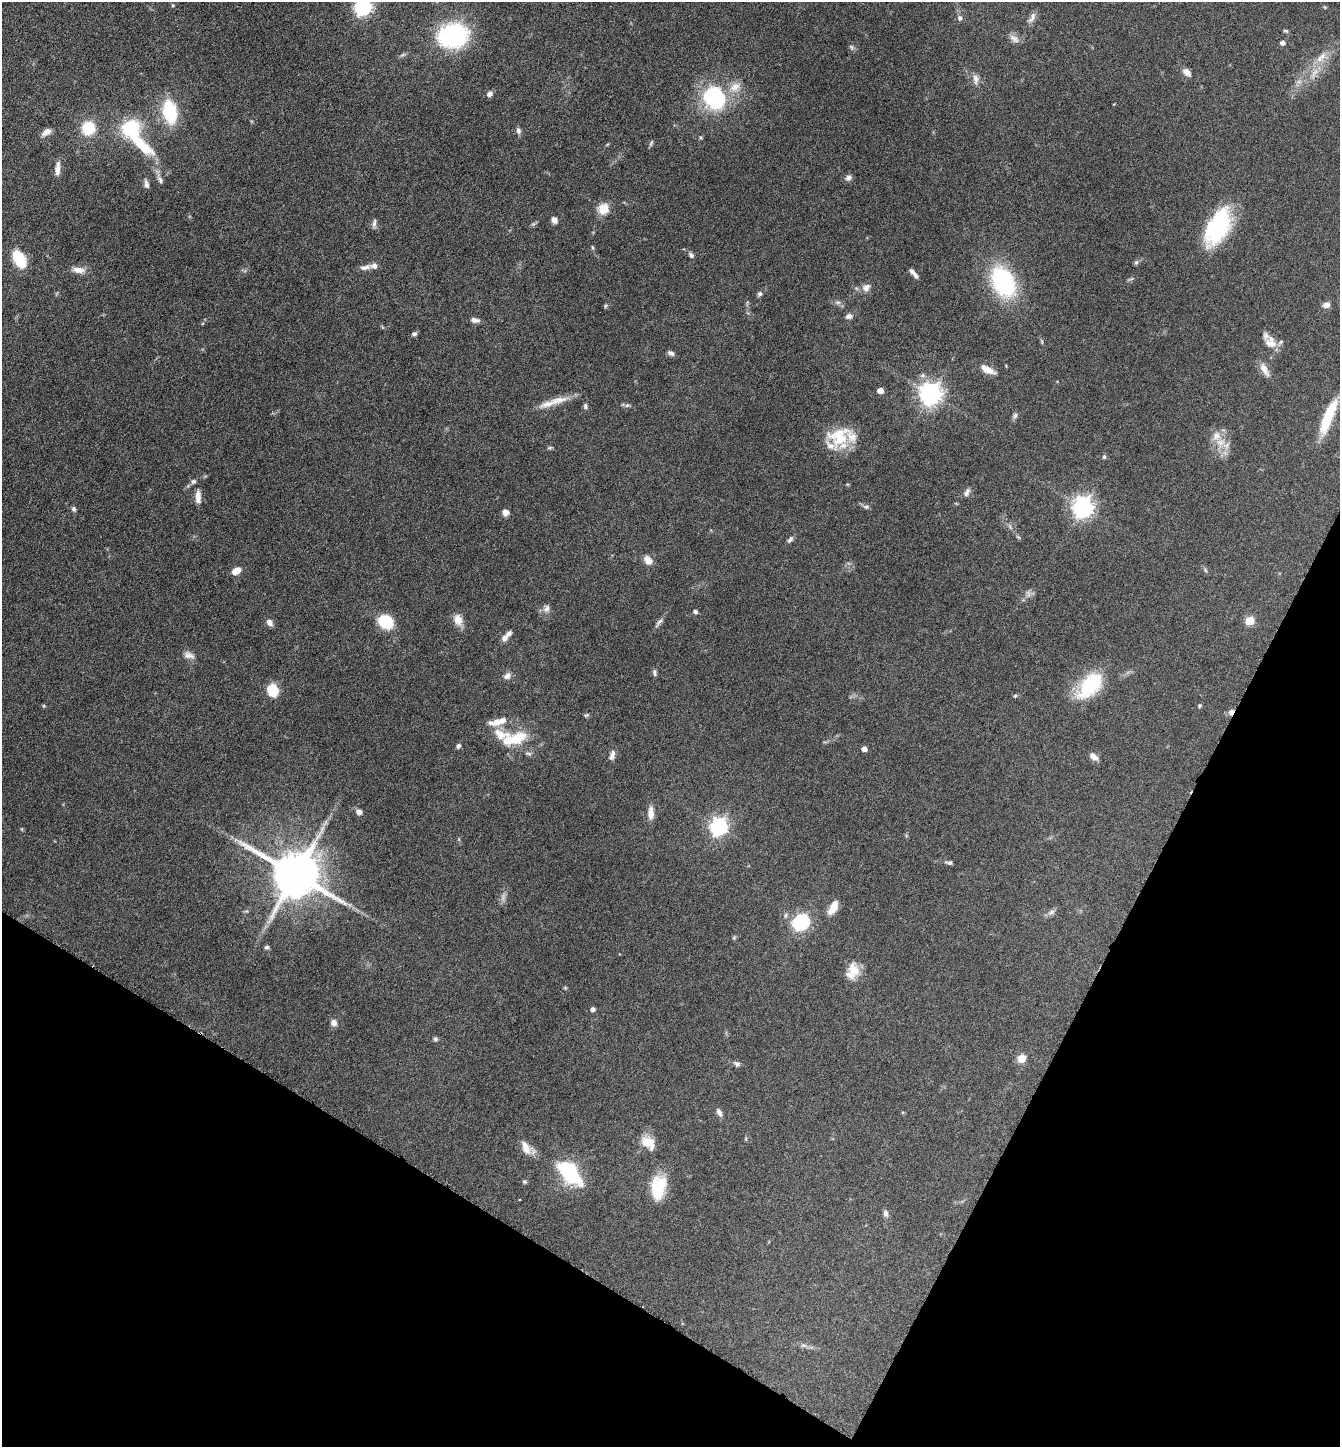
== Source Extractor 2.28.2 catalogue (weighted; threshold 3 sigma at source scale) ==
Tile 15 of 4 x 4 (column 3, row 4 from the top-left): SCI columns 2828-4165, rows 1-1445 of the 5791 x 5781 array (HDU 1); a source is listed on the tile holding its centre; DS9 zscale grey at full resolution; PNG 1342 x 1449 px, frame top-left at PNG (2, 2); no overlay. Shown black and unused: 24% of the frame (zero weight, under 4 of 8 exposures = <1% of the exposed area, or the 3 px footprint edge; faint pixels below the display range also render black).
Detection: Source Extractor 2.28.2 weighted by HDU 2 'WHT'; one run over the whole footprint, this tile lists its part. Background 0.0767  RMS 0.0031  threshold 0.0126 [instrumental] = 3 sigma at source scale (4.09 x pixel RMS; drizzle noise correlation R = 1.36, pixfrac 0.8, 0.05/0.05 arcsec/px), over >= 5 px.
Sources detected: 139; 3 too faint to see at this stretch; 3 inside a brighter object's white glare — not listed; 12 inside a brighter listed object's ellipse — not listed separately; the other 121 listed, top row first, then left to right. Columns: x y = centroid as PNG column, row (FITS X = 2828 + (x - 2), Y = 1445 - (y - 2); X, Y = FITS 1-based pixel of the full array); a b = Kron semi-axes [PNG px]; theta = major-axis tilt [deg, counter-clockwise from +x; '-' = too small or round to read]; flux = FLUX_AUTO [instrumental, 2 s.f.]
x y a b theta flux
172 5 5 3 - 0.28
363 7 7 7 - 94
1033 16 12 7 83 1.4
960 18 7 6 - 0.9
1286 31 6 4 -15 0.43
452 35 18 15 15 50
1014 39 15 8 -36 1.7
1283 43 5 5 - 1.2
851 47 9 4 -46 0.57
1322 56 12 8 70 2.3
1187 72 10 6 -41 1.8
975 79 15 7 -84 1.6
735 87 19 11 28 3.6
490 94 7 6 - 0.99
714 98 24 21 -49 31
170 112 17 10 -77 20
88 128 9 9 - 14
131 128 19 18 - 16
518 131 9 6 -73 0.87
46 132 14 7 32 1.8
701 137 5 4 - 0.39
651 143 9 4 64 0.46
57 169 18 6 84 2.1
848 178 7 7 - 1.2
160 180 11 6 -57 0.98
146 184 10 6 -84 1.1
604 209 6 5 - 17
554 220 7 5 -69 1.3
374 223 12 5 82 0.81
1218 227 40 20 63 27
592 248 7 3 -81 0.37
691 255 7 5 -55 0.72
19 259 21 12 -59 7.7
1136 262 7 5 67 0.52
365 267 19 7 15 1.6
78 270 17 8 -7 2.2
913 273 12 4 -50 1.3
1003 282 42 27 -63 26
866 288 11 9 43 1.7
760 294 7 6 - 0.66
838 302 9 4 -7 0.77
1326 305 8 6 6 1.5
605 306 5 5 - 0.41
849 316 9 7 14 1.1
475 320 11 6 -9 1.2
414 334 6 5 - 0.66
1271 343 18 11 -17 3.1
671 353 9 6 -25 0.86
987 369 20 8 -27 3
1264 369 20 8 -62 2.3
880 390 5 4 - 2.8
931 394 8 7 - 210
558 400 29 9 14 4.1
627 405 7 5 41 0.57
585 406 7 5 -79 0.64
1015 416 8 6 47 0.73
1328 417 42 10 68 10
840 439 20 13 18 6.2
1220 442 14 10 3 3.2
550 448 6 4 1 0.42
1104 457 6 5 - 0.47
193 481 7 6 - 0.76
967 492 11 6 61 1.1
198 497 17 7 -89 2.1
866 507 9 5 0 0.69
1083 507 8 7 - 180
74 509 6 5 - 0.7
505 512 8 7 - 1.5
1010 527 8 4 -53 0.58
790 539 10 5 53 0.79
648 560 12 8 -55 2.2
1205 570 6 4 -71 0.41
236 571 9 6 31 3.1
546 609 12 8 63 1.4
695 611 4 4 - 0.81
458 620 16 11 -72 2.7
1250 621 5 5 - 9.2
269 622 9 6 -51 1.5
385 622 13 10 -33 14
659 623 18 4 52 1.1
504 638 10 7 65 1.4
189 655 15 9 -14 1.7
654 673 10 5 -77 0.68
507 676 11 7 37 1.4
1090 685 36 20 49 16
272 690 14 12 -74 5.8
1015 696 5 4 - 0.37
1199 705 5 4 - 0.36
44 706 5 4 - 0.33
1231 712 8 6 53 1.2
586 715 7 4 19 0.42
500 734 30 14 -15 6.1
518 738 23 14 36 7.3
458 746 6 5 - 0.76
864 749 4 4 - 1.7
612 755 13 6 71 1.4
1093 756 11 7 -36 1.6
359 812 6 6 - 1.4
651 813 16 7 89 2.4
719 827 7 7 - 110
949 863 8 5 -4 0.69
296 874 14 12 -30 1700
833 908 17 8 61 3.4
1051 912 10 5 25 1
801 922 9 6 33 71
267 947 5 5 - 0.65
853 971 20 14 67 4.8
565 988 5 5 - 0.3
593 1009 4 4 - 1.1
334 1023 9 8 - 1.3
435 1039 6 5 - 0.6
1021 1058 8 7 - 3.7
737 1063 10 6 -21 0.85
719 1112 10 6 -63 1.2
648 1142 19 13 -40 4.4
526 1148 18 9 -65 3.2
569 1172 26 13 -48 26
525 1181 5 5 - 0.46
659 1185 21 20 - 8.9
886 1213 9 6 -73 0.97
803 1345 8 4 0 0.69
Overlapping masked pixels (flux is a lower limit): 1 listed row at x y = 1231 712
Isophote crosses this tile's border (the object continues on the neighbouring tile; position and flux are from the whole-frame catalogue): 1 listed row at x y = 363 7